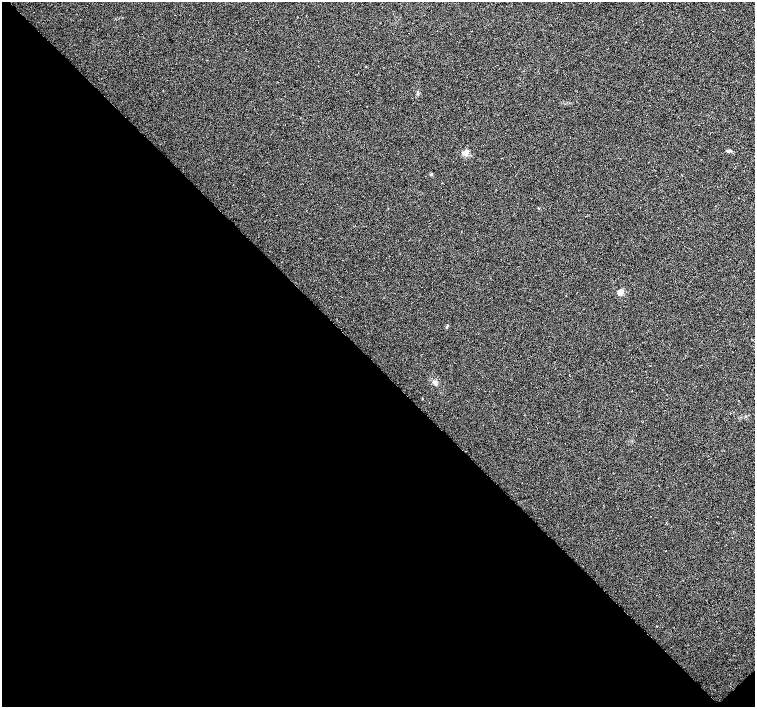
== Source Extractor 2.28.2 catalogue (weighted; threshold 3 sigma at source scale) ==
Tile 14 of 4 x 4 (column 2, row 4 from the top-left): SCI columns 1507-3011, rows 151-1560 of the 6024 x 6005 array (HDU 1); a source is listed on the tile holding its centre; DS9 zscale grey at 2 x 2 block average (1 PNG px = mean of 2 x 2 image px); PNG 757 x 709 px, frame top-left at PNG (2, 2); no overlay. Shown black and unused: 48% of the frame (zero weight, under 3 of 6 exposures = <1% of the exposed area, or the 3 px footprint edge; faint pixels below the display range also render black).
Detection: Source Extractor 2.28.2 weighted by HDU 2 'WHT'; one run over the whole footprint, this tile lists its part. Background 0.00658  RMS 0.0039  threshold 0.0159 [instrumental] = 3 sigma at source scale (4.09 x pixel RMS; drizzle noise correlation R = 1.36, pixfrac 0.8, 0.0396/0.0396 arcsec/px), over >= 5 px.
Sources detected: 6; all 6 listed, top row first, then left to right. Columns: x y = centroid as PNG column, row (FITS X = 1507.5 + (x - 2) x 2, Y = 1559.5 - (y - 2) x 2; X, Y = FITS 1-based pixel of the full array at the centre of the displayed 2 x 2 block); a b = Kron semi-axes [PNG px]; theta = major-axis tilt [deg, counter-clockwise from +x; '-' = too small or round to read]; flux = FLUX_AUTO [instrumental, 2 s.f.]
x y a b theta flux
729 151 8 2 0 1.4
466 152 7 5 32 3.8
431 174 3 2 - 1.3
620 292 3 3 - 20
447 326 6 2 60 0.7
435 383 4 3 - 1.4